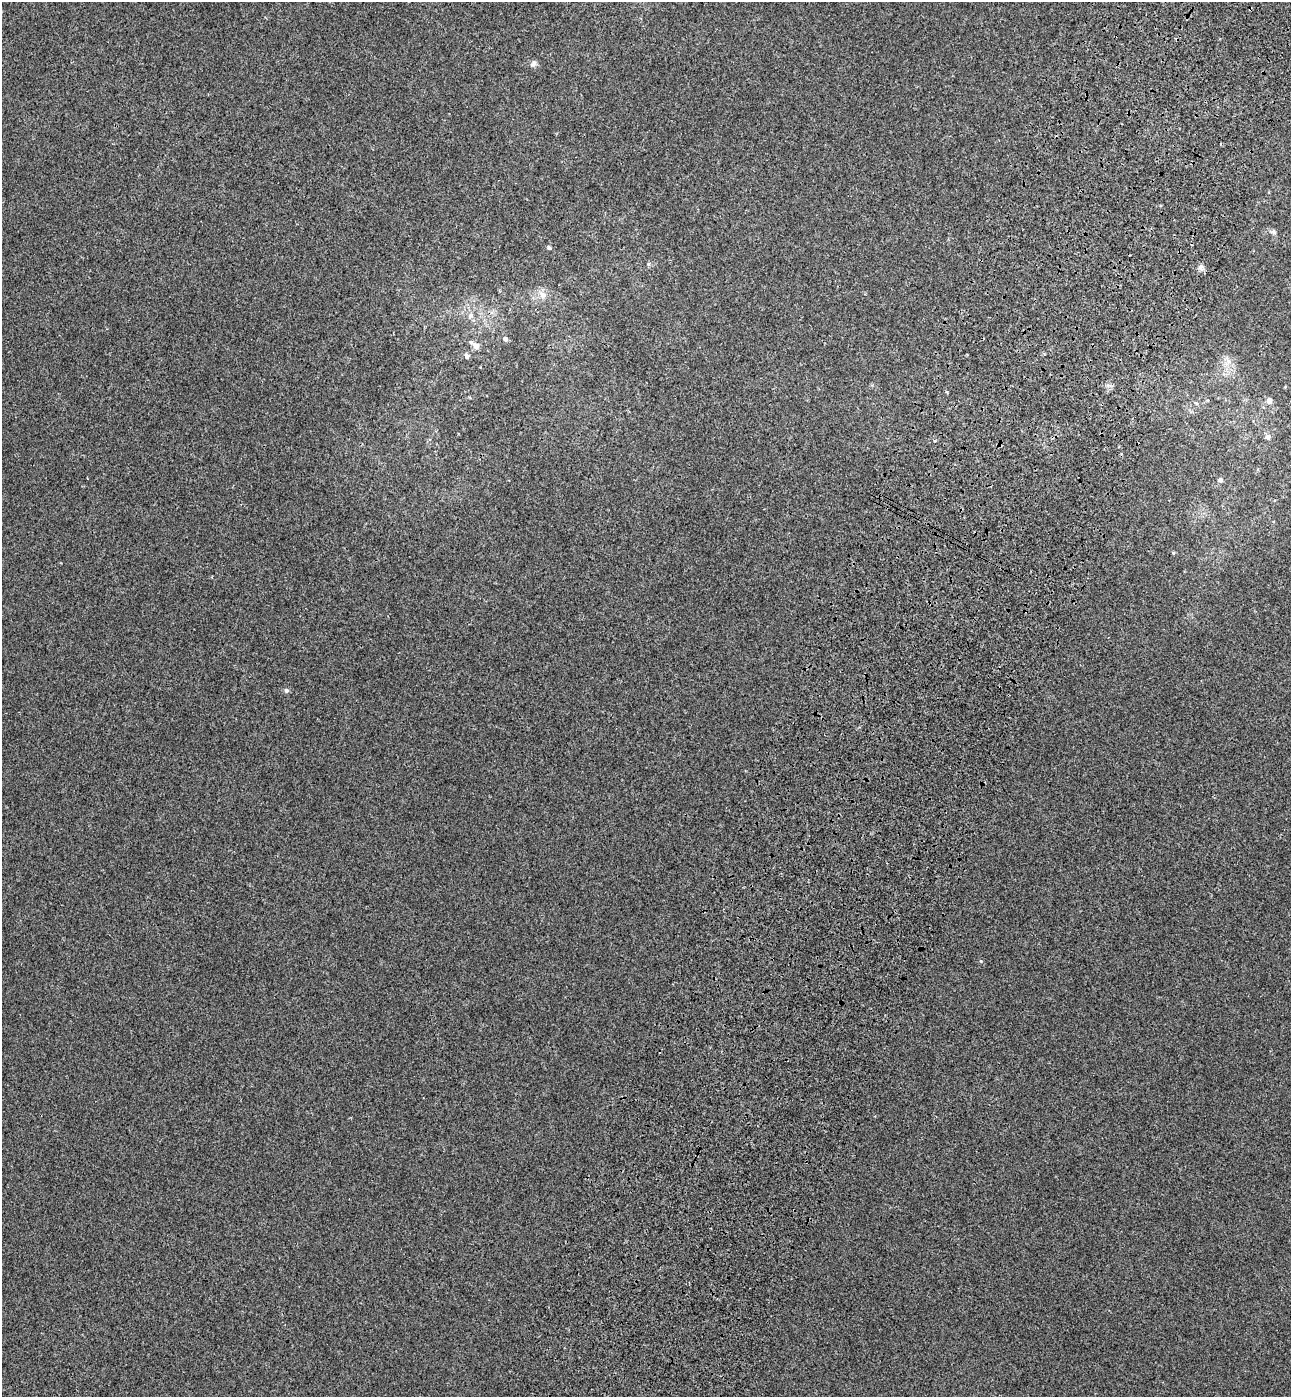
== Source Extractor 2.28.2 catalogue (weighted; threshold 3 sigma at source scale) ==
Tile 10 of 4 x 4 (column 2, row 3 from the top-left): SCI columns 1676-2964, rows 1463-2857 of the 5802 x 5712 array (HDU 1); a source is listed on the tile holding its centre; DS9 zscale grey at full resolution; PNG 1293 x 1399 px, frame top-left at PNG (2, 2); no overlay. Shown black and unused: <1% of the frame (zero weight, under 3 of 4 exposures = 6% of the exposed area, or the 3 px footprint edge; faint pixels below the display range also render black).
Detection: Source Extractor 2.28.2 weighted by HDU 2 'WHT'; one run over the whole footprint, this tile lists its part. Background 5.32e-04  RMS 0.004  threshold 0.0179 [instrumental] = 3 sigma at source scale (4.5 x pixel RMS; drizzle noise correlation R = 1.50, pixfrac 1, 0.05/0.05 arcsec/px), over >= 5 px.
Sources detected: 19; all 19 listed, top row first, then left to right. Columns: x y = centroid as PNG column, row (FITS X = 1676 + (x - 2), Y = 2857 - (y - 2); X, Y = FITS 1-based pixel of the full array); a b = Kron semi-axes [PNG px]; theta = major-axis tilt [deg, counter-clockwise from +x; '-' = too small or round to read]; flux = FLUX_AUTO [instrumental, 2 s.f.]
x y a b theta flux
534 63 10 7 31 1.3
1274 232 9 5 -28 0.97
549 248 5 4 - 0.63
648 264 6 4 88 0.54
1201 267 8 8 - 1.4
542 295 11 9 -71 2.5
470 316 10 7 51 1.7
505 339 5 5 - 1.4
471 342 6 5 - 0.68
476 346 6 5 - 2.9
467 356 6 5 - 1.4
1228 362 11 8 63 2.6
947 392 5 3 - 0.36
1269 401 6 5 - 2.3
1196 403 5 4 - 0.5
1268 437 7 6 - 1.6
1220 480 6 5 - 1.1
1173 553 5 3 - 0.37
286 690 6 6 - 0.94
Unlisted compact peaks at least as high as the median listed source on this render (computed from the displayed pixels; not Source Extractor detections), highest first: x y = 980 961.